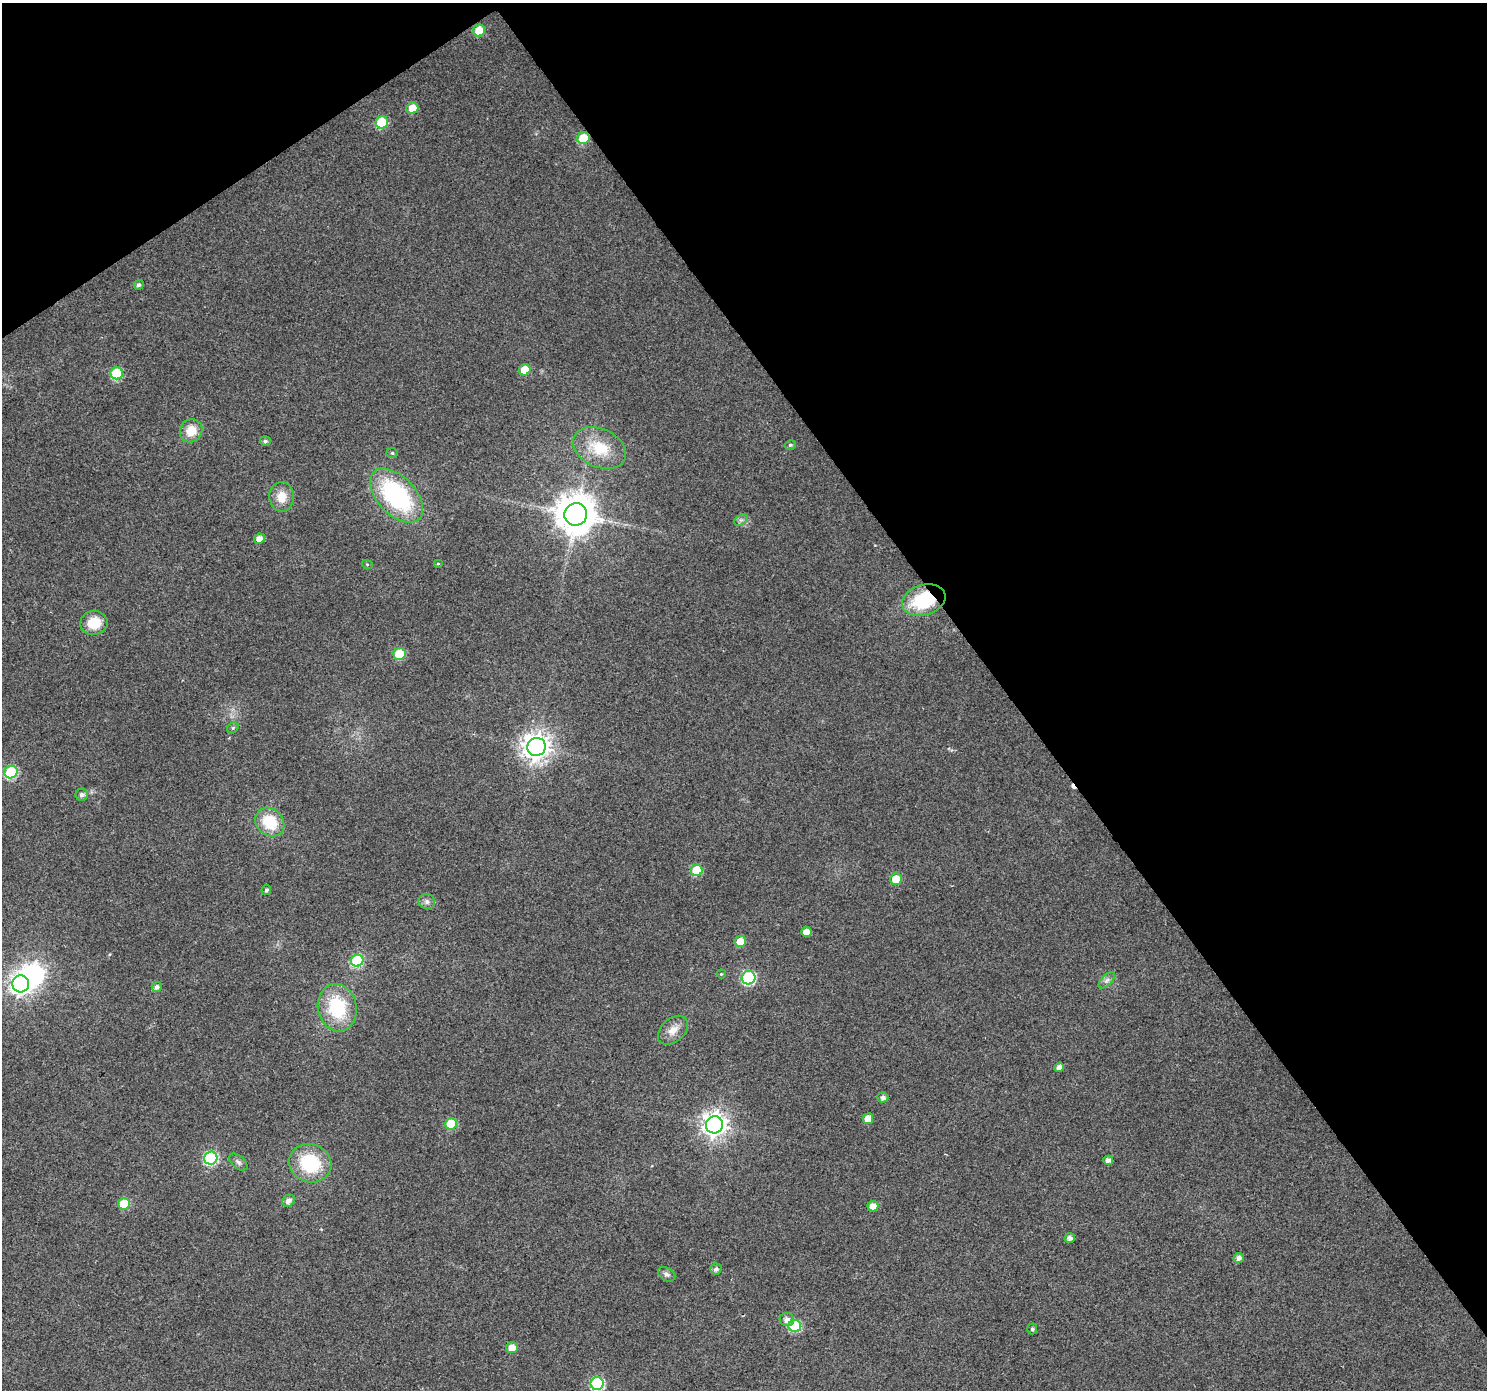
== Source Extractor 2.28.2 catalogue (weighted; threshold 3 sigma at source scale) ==
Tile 3 of 4 x 4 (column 3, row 1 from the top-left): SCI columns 2972-4456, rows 4354-5741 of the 5940 x 5867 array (HDU 1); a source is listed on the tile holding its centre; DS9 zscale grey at full resolution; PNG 1489 x 1392 px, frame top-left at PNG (2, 3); each listed source drawn as its Kron ellipse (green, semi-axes under 4 px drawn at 4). Shown black and unused: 36% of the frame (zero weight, under 2 of 3 exposures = <1% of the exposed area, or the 3 px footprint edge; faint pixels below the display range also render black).
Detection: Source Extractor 2.28.2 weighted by HDU 2 'WHT'; one run over the whole footprint, this tile lists its part. Background 0.0719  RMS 0.0077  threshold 0.0346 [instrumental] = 3 sigma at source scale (4.5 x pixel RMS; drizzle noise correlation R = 1.50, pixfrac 1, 0.0396/0.0396 arcsec/px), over >= 5 px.
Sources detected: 64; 1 inside a brighter object's white glare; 1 cosmic-ray / hot-pixel residue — neither listed nor drawn; the other 62 listed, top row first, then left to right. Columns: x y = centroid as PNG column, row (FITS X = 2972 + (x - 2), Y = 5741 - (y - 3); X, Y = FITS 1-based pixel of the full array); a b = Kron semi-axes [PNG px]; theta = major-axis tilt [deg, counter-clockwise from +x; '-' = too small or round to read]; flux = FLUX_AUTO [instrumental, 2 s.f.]
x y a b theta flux
479 30 6 6 - 17
412 108 6 5 - 13
382 122 6 6 - 33
583 138 6 6 - 22
139 285 5 4 - 2.1
525 370 6 5 - 19
117 373 6 6 - 42
191 431 12 11 - 13
265 441 5 5 - 1.7
790 445 6 4 15 1.3
599 448 28 19 -25 27
392 453 5 5 - 1.3
396 495 33 19 -46 110
282 497 15 12 -87 11
576 514 11 11 - 2200
741 520 7 4 33 1.8
259 539 5 5 - 6.5
367 564 5 3 - 0.9
438 564 5 3 - 0.78
924 600 22 15 17 45
94 623 13 12 - 17
400 654 6 6 - 29
233 728 6 5 - 1.2
536 747 9 9 - 870
11 772 6 6 - 65
82 795 6 6 - 3.1
270 822 16 13 -43 27
697 870 6 5 - 28
896 879 6 5 - 15
266 890 5 4 - 1.6
427 902 8 7 - 2.8
806 932 5 5 - 7.8
740 942 6 5 - 13
357 961 6 6 - 56
721 974 4 4 - 0.84
748 978 7 6 - 97
1107 980 10 5 44 2.9
21 984 8 8 - 430
157 987 5 5 - 3.3
337 1008 24 19 -78 47
673 1030 17 11 42 8.4
1059 1067 5 4 - 4.9
883 1097 5 5 - 3
868 1119 5 5 - 12
451 1124 6 5 - 38
714 1125 9 8 - 650
211 1158 7 6 - 87
1108 1160 5 4 - 3.9
238 1162 10 6 -41 2.6
310 1163 21 19 -22 46
288 1201 6 5 - 3.9
124 1204 6 5 - 29
873 1206 5 5 - 7.3
1070 1238 5 5 - 3.8
1239 1258 5 5 - 3.7
716 1269 5 5 - 2.7
667 1274 9 6 -30 2.3
787 1320 7 6 - 4.3
795 1326 6 6 - 49
1032 1329 5 5 - 1.6
512 1348 6 5 - 8
597 1384 6 6 - 85
Overlapping masked pixels (flux is a lower limit): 1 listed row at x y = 924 600
Isophote crosses this tile's border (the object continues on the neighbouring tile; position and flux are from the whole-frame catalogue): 1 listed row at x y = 597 1384